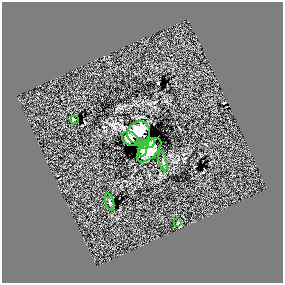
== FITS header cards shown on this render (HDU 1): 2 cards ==
NAXIS1  =                  281 /
NAXIS2  =                  281 /

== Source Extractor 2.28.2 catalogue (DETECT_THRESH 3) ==
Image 281 x 281 px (HDU 1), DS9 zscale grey, 1 PNG px = 1 image px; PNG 285 x 285 px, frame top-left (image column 1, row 281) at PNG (2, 2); each listed source drawn as its Kron ellipse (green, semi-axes under 4 px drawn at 4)
Background 0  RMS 32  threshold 97.3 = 3 sigma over >= 5 px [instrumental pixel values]
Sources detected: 10; all 10 listed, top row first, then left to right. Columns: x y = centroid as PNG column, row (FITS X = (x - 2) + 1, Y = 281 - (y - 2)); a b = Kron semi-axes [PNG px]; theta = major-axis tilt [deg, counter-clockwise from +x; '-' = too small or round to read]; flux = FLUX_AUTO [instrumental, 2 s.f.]
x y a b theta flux
74 120 3 2 - 1600
138 132 12 10 38 80000
130 139 9 6 -31 2000
150 143 5 3 - 3600
145 145 3 3 - 2200
143 149 8 4 83 19000
149 150 15 7 45 77000
163 161 10 3 -75 3000
110 202 9 4 -76 3300
178 223 3 2 - 1900